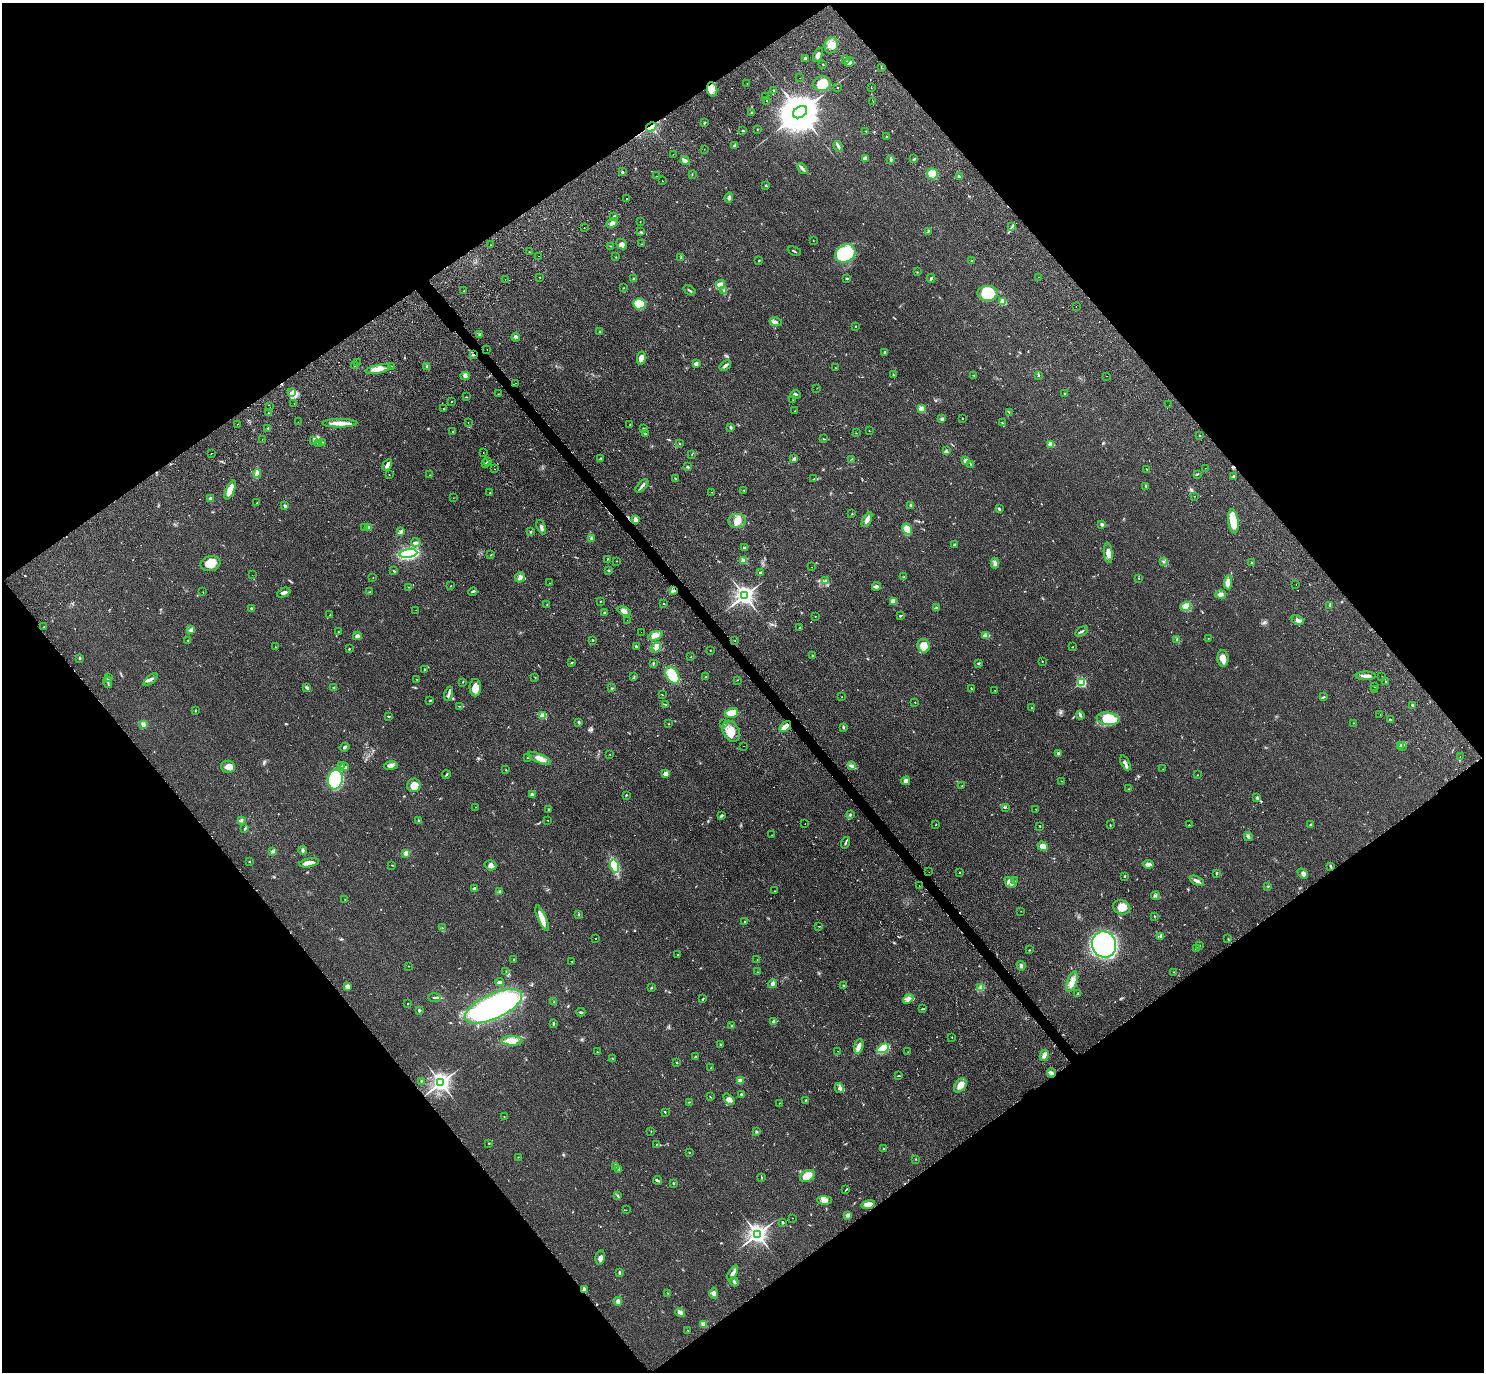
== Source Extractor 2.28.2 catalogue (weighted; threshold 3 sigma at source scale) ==
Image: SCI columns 192-6117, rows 463-5942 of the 6266 x 6263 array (HDU 1 of 3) = the unmasked area's bounding box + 8 px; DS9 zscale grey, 4 x 4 block average (1 PNG px = mean of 4 x 4 image px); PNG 1486 x 1374 px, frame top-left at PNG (2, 3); each listed source drawn as its Kron ellipse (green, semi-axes under 4 px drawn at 4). Shown black and unused: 50% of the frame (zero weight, under 2 of 3 exposures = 11% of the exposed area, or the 3 px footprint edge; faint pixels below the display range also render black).
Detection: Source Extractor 2.28.2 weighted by HDU 2 'WHT'. Background 0.094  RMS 0.0087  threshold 0.0392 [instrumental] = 3 sigma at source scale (4.5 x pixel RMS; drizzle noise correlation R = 1.50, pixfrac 1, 0.05/0.05 arcsec/px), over >= 5 px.
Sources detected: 649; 2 too faint to see at this stretch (4 x 4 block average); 1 inside a brighter object's white glare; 18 cosmic-ray / hot-pixel residue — neither listed nor drawn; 16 coinciding with a brighter row at this scale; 26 inside a brighter listed object's ellipse — not listed separately; of the other 586, all 500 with FLUX_AUTO >= 1.37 (the completeness limit of this list) listed and drawn (86 fainter detections not listed), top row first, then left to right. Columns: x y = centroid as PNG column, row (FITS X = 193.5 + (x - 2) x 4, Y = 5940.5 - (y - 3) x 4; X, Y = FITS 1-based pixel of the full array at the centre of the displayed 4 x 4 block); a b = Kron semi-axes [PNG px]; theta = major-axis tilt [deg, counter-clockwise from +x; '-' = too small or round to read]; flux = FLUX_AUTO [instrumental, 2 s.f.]
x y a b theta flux
831 45 8 6 71 45
818 55 7 3 65 15
806 59 3 3 - 14
846 60 2 2 - 2.9
849 62 5 3 - 15
823 64 2 2 - 2.7
881 67 2 2 - 2.2
800 78 2 2 - 2.5
747 84 2 2 - 2
822 84 9 7 6 79
838 87 2 2 - 2
871 88 2 2 - 4.1
712 89 7 5 -78 32
773 90 2 2 - 2.7
765 97 2 2 - 1.4
766 100 2 2 - 2.4
873 101 2 2 - 1.7
800 112 7 5 33 24000
751 113 3 2 - 4.8
704 123 2 2 - 4
651 127 5 4 - 130
757 129 2 2 - 2.4
743 131 3 2 - 4.2
866 131 2 2 - 3.2
887 137 2 2 - 6
735 145 3 2 - 16
838 146 5 3 - 10
704 149 2 2 - 1.5
673 154 2 2 - 1.7
865 158 4 3 - 14
891 159 4 2 - 8.3
914 159 2 2 - 4.3
685 161 4 2 - 43
802 169 6 3 -51 12
622 172 2 2 - 17
932 174 5 5 - 63
692 175 2 2 - 1.7
656 176 2 2 - 1.5
959 177 3 2 - 7.8
662 181 2 2 - 2
766 186 3 2 - 4
729 197 5 3 - 11
626 199 2 2 - 6.8
614 216 3 2 - 5.7
640 222 2 2 - 1.5
612 223 6 4 26 22
1012 226 3 2 - 3.1
584 228 2 2 - 2.8
928 231 3 2 - 4.9
641 232 3 2 - 3.4
813 241 2 2 - 2.5
622 244 6 4 -44 18
641 244 2 2 - 2
490 245 2 2 - 1.7
610 246 2 2 - 2
794 251 7 2 -26 5.7
529 252 2 2 - 2.1
845 253 11 8 30 280
539 256 2 2 - 5.5
616 257 2 2 - 1.9
681 257 2 2 - 2.4
759 260 3 2 - 2.7
971 260 2 2 - 2
917 272 2 2 - 2
540 277 2 2 - 2.2
1038 277 2 2 - 7.8
931 278 4 2 - 9.6
505 279 2 2 - 3.6
634 279 4 2 - 5.4
847 279 2 2 - 13
720 284 5 4 - 24
623 288 2 2 - 1.9
464 290 2 2 - 1.6
689 290 6 2 -34 7
724 290 4 2 - 6.8
988 293 10 7 -1 120
1003 302 2 2 - 200
639 304 6 5 - 130
1076 306 2 2 - 2
776 322 6 3 -15 13
855 326 2 2 - 1.6
600 332 2 2 - 2.4
479 335 3 2 - 5.3
516 337 4 2 - 7.6
487 349 2 2 - 1.4
885 352 3 3 - 7.5
473 355 2 2 - 12
641 358 7 4 78 33
357 363 2 2 - 4.1
696 364 4 3 - 13
354 366 2 2 - 1.8
391 366 2 2 - 2.8
725 366 6 2 40 12
427 367 3 3 - 6.2
835 368 2 2 - 3
378 369 13 4 12 38
893 375 2 2 - 1.6
974 375 2 2 - 1.9
1038 375 2 2 - 12
465 376 5 4 - 13
1106 376 2 2 - 1.8
516 383 2 2 - 2.1
817 388 2 2 - 1.7
291 393 4 2 - 8.3
1064 393 2 2 - 2.9
498 394 2 2 - 1.9
796 395 5 2 - 9.3
466 397 3 2 - 2.2
793 400 3 2 - 2.2
452 402 2 2 - 5.5
294 403 2 2 - 2.7
1169 405 2 2 - 1.9
270 407 2 2 - 1.6
443 409 2 2 - 2.5
921 409 2 2 - 150
794 411 2 2 - 1.8
268 413 2 2 - 1.9
1009 413 2 2 - 1.5
963 418 2 2 - 5.1
942 419 4 3 - 8.7
298 422 2 2 - 1.6
1002 422 3 2 - 4.3
340 423 17 4 0 50
468 423 2 2 - 1.4
237 424 2 2 - 3.3
630 425 3 2 - 2.5
731 427 2 2 - 8.9
268 428 2 2 - 2.1
643 428 3 2 - 3
869 431 2 2 - 1.5
453 432 2 2 - 5.8
645 433 4 2 - 5.9
856 433 2 2 - 1.5
1200 436 2 2 - 4.5
824 439 2 2 - 2.7
262 440 2 2 - 1.5
314 441 3 2 - 4
323 442 2 2 - 2.6
318 443 3 2 - 6.1
679 444 2 2 - 2.1
1051 444 2 2 - 160
946 450 2 2 - 2.7
212 453 2 2 - 5.2
483 453 2 2 - 1.4
692 454 2 2 - 2.2
601 458 3 2 - 3.2
794 459 4 3 - 14
852 459 3 2 - 3.7
487 461 2 2 - 1.8
966 461 3 3 - 32
485 463 2 2 - 2.8
970 464 2 2 - 2.4
387 465 6 3 61 23
688 467 3 2 - 6.4
1205 468 2 2 - 2.5
495 469 2 2 - 7
1147 469 4 2 - 3.7
257 473 4 3 - 11
1197 474 2 2 - 2.2
389 475 2 2 - 2.3
430 475 2 2 - 1.9
1233 476 3 2 - 7.6
675 479 2 2 - 4.5
814 479 2 2 - 2.6
642 486 8 2 47 15
1145 486 2 2 - 2.8
230 490 10 4 66 72
744 490 2 2 - 4.4
712 492 2 2 - 1.4
490 493 2 2 - 2
1194 496 2 2 - 1.6
210 498 2 2 - 13
453 498 2 2 - 3
257 503 2 2 - 1.4
911 505 3 2 - 5.6
285 506 3 2 - 9.3
999 509 4 2 - 5.7
852 514 2 2 - 2.6
635 520 4 3 - 19
867 520 8 3 63 26
737 521 9 7 -4 46
1233 521 12 5 -82 110
1102 524 3 2 - 15
369 527 2 2 - 81
541 527 7 3 -66 15
365 528 2 2 - 15
907 529 6 4 -56 56
401 532 3 3 - 11
530 532 2 2 - 2.5
591 539 3 3 - 6.9
416 543 5 3 - 14
954 544 2 2 - 16
744 548 3 2 - 6.1
1108 553 10 4 -83 33
408 554 9 4 8 750
491 555 2 2 - 3.1
607 559 2 2 - 2.4
744 560 2 2 - 150
616 561 2 2 - 1.4
1163 562 3 2 - 3.5
995 563 5 2 - 9.3
1251 563 2 2 - 4.1
210 564 10 7 14 73
812 567 2 2 - 2.4
394 571 3 2 - 5
608 571 3 2 - 2.8
761 572 2 2 - 2.8
252 575 2 2 - 1.8
520 577 5 4 - 18
904 577 2 2 - 3
373 578 2 2 - 2.2
1139 578 2 2 - 2.3
825 581 3 2 - 6
1228 582 7 3 86 41
549 583 2 2 - 2.1
1296 585 2 2 - 1.7
451 586 2 2 - 1.5
876 586 4 2 - 19
409 587 2 2 - 2.1
673 591 3 2 - 7.4
203 592 2 2 - 1.7
370 592 2 2 - 2.8
473 592 4 2 - 5
284 593 7 3 26 13
1221 595 5 3 - 13
744 596 3 3 - 3200
600 601 2 2 - 2.3
894 601 2 2 - 140
664 604 2 2 - 2.9
547 605 2 2 - 1.8
1330 605 4 2 - 10
1186 606 5 3 - 16
936 607 2 2 - 3.7
251 608 2 2 - 16
416 610 2 2 - 3.4
624 611 7 4 -21 22
605 613 3 2 - 5.5
330 615 2 2 - 3
815 616 2 2 - 1.6
900 616 4 2 - 4.3
627 620 2 2 - 1.5
1298 620 6 4 -24 20
44 627 2 2 - 2.3
800 627 2 2 - 3.9
191 630 3 3 - 13
1081 631 7 2 31 9.2
338 632 2 2 - 1.5
641 632 2 2 - 1.5
357 636 4 3 - 15
655 636 8 4 19 26
986 636 4 3 - 9.8
1208 638 2 2 - 1.5
592 640 2 2 - 3.1
1177 640 2 2 - 3.3
188 641 2 2 - 2.4
735 641 2 2 - 1.9
636 646 3 2 - 5.8
924 646 7 6 - 65
275 647 2 2 - 2.6
656 647 6 4 56 17
1072 647 2 2 - 1.5
349 649 2 2 - 4.9
710 650 2 2 - 4.3
813 656 3 2 - 3.5
691 657 2 2 - 4.5
79 658 3 2 - 4.5
1223 658 8 5 -86 29
1042 661 2 2 - 5.5
571 663 2 2 - 2.8
653 663 3 2 - 4.2
978 663 3 2 - 3.3
424 669 2 2 - 2.9
672 675 9 6 -58 140
1366 676 10 3 0 23
1382 676 2 2 - 3.3
535 677 2 2 - 2.9
634 677 2 2 - 2.5
705 677 2 2 - 1.5
108 678 2 2 - 4.7
151 679 8 3 41 15
417 679 2 2 - 1.4
737 680 2 2 - 1.4
108 682 6 2 -75 8
463 682 2 2 - 2.4
1081 682 2 2 - 550
1386 682 2 2 - 2.7
1375 687 2 2 - 17
307 688 3 2 - 17
333 688 3 2 - 4.7
475 688 9 5 90 41
612 688 2 2 - 2.8
971 688 2 2 - 3.4
1374 689 2 2 - 1.5
995 690 2 2 - 1.4
449 694 7 2 76 10
662 695 2 2 - 1.8
842 697 2 2 - 1.4
1324 697 3 2 - 5.9
430 700 2 2 - 3.8
915 702 2 2 - 2.2
666 705 3 2 - 3.1
459 706 2 2 - 1.9
1412 706 3 2 - 5.3
1032 708 2 2 - 4.5
195 711 2 2 - 2.5
732 713 6 4 16 78
1080 715 4 3 - 8.7
1380 715 2 2 - 4.3
388 716 3 2 - 4.6
543 716 2 2 - 200
1108 719 11 6 -7 75
1390 719 3 2 - 4.8
579 722 4 2 - 5.1
1353 723 2 2 - 1.5
143 724 4 3 - 13
669 724 2 2 - 2.6
723 724 2 2 - 2.1
785 726 7 2 40 65
843 727 3 2 - 7.7
731 731 11 8 -62 77
1400 745 2 2 - 4
743 746 2 2 - 4.6
345 747 5 2 - 6.9
1402 747 2 2 - 2.6
1059 753 3 3 - 14
610 754 2 2 - 1.6
1460 756 2 2 - 1.4
528 757 2 2 - 1.5
540 758 12 4 -25 37
1125 763 8 3 -65 15
341 765 3 2 - 7.1
391 766 7 3 9 17
852 766 2 2 - 2.9
228 767 7 6 - 41
345 767 4 2 - 7.6
506 769 2 2 - 1.8
1163 769 2 2 - 1.5
665 774 2 2 - 94
446 775 4 2 - 4.5
1197 775 2 2 - 1.4
335 779 10 7 81 640
906 781 4 3 - 20
1061 781 2 2 - 1.7
414 785 7 6 - 63
962 786 2 2 - 1.8
1128 789 3 2 - 2
532 795 3 2 - 14
626 795 2 2 - 3
1257 798 3 2 - 5.9
475 807 2 2 - 2.4
1005 808 3 2 - 3.4
549 809 2 2 - 3.4
1036 809 2 2 - 2.2
850 814 3 2 - 4.9
721 816 4 2 - 6.7
548 820 2 2 - 1.9
241 821 4 2 - 5.1
419 821 4 2 - 5.2
805 824 2 2 - 2.2
936 824 2 2 - 1.9
1310 824 3 2 - 3.6
1110 825 2 2 - 2.7
1189 825 2 2 - 2.6
1040 826 2 2 - 3.9
245 828 4 2 - 5.3
772 835 2 2 - 1.6
1248 837 4 3 - 8.8
845 843 6 2 70 8.2
1043 846 5 4 - 18
303 850 4 3 - 8
273 851 3 2 - 6.3
406 853 4 3 - 20
249 862 3 2 - 2.7
309 863 10 3 11 34
1148 864 5 4 - 21
392 865 2 2 - 1.5
490 865 6 5 - 19
615 866 7 4 -74 150
1331 866 3 2 - 6.5
929 872 2 2 - 1.6
960 872 2 2 - 2.5
1216 873 3 2 - 6
1303 873 6 4 -34 14
1124 876 2 2 - 3.6
1015 881 2 2 - 1.8
1197 881 7 3 -26 20
1010 882 6 3 -47 17
919 886 2 2 - 3.3
1268 886 2 2 - 5.1
474 888 2 2 - 32
774 891 2 2 - 2.1
500 892 4 2 - 9.9
1155 896 4 2 - 5.5
345 899 2 2 - 1.4
1122 907 9 7 -21 63
1021 911 2 2 - 1.4
578 914 3 2 - 3.1
1154 916 3 2 - 3
542 918 13 4 -66 49
745 922 3 2 - 4.2
819 926 2 2 - 2.2
442 928 2 2 - 3
1161 936 4 3 - 10
595 938 2 2 - 3.1
1228 939 2 2 - 2.2
1104 944 13 12 - 1500
1199 945 2 2 - 1.7
1196 949 3 2 - 12
1029 950 2 2 - 3.4
678 954 2 2 - 2.2
757 959 2 2 - 2.2
514 960 2 2 - 4
572 961 2 2 - 1.7
408 966 2 2 - 4.2
1021 966 5 3 - 11
506 972 2 2 - 2.8
758 972 2 2 - 1.6
1174 972 2 2 - 2.4
499 982 4 3 - 15
1072 982 10 5 71 39
772 984 4 2 - 24
844 985 2 2 - 7.5
347 987 4 3 - 23
651 987 3 2 - 4.9
981 988 3 3 - 7.8
1078 994 3 2 - 4.6
434 997 6 2 1 9.1
703 999 3 2 - 5.9
908 999 6 3 41 17
554 1002 2 2 - 2.1
408 1003 2 2 - 2.6
493 1006 31 12 25 1100
923 1009 4 2 - 5
419 1010 3 2 - 5.5
581 1012 4 2 - 5.7
773 1021 3 2 - 9.9
553 1024 3 2 - 6.4
732 1026 3 2 - 6.3
952 1037 2 2 - 2.1
512 1041 11 5 -1 47
720 1045 2 2 - 3
859 1046 7 3 74 37
883 1048 6 3 30 200
837 1051 2 2 - 1.5
597 1052 2 2 - 2.2
908 1052 2 2 - 1.7
1044 1055 6 3 64 26
695 1057 3 2 - 4.9
612 1058 2 2 - 2.7
677 1063 3 2 - 2.5
711 1068 2 2 - 3.4
1052 1073 5 2 - 10
898 1076 4 2 - 3.7
421 1081 2 2 - 2.2
740 1081 2 2 - 100
441 1083 3 3 - 3400
960 1085 8 5 54 42
839 1088 5 4 - 15
741 1094 2 2 - 6.7
710 1097 3 2 - 2.2
729 1099 6 3 -46 18
806 1100 3 2 - 2.9
689 1102 3 2 - 2.9
780 1103 2 2 - 1.6
665 1112 2 2 - 2.9
504 1116 2 2 - 1.5
651 1131 2 2 - 1.8
756 1132 3 2 - 5.3
489 1143 2 2 - 3.5
656 1144 2 2 - 2.2
884 1148 2 2 - 2.9
690 1153 2 2 - 2.7
518 1157 2 2 - 2
915 1159 2 2 - 2.2
616 1166 2 2 - 3
619 1169 3 2 - 3.2
807 1176 8 5 28 67
761 1178 3 2 - 3.6
657 1180 4 2 - 12
673 1183 2 2 - 5.3
846 1190 4 2 - 3.1
617 1196 2 2 - 3.2
824 1200 7 3 -2 19
868 1204 7 3 13 37
626 1210 2 2 - 1.4
848 1215 3 2 - 19
792 1218 2 2 - 1.8
782 1223 2 2 - 10
757 1234 3 3 - 3400
600 1257 7 4 77 19
619 1273 3 2 - 6.5
733 1273 8 4 62 20
734 1282 5 3 - 9.4
584 1290 4 3 - 15
668 1293 2 2 - 2.7
714 1293 5 4 - 22
618 1301 4 4 - 16
680 1312 5 3 - 19
703 1324 2 2 - 140
688 1331 2 2 - 2.6
Overlapping masked pixels (flux is a lower limit): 4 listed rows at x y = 651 127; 473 355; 673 591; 785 726
Diffuse or blended objects may show on this block-average render without a row.